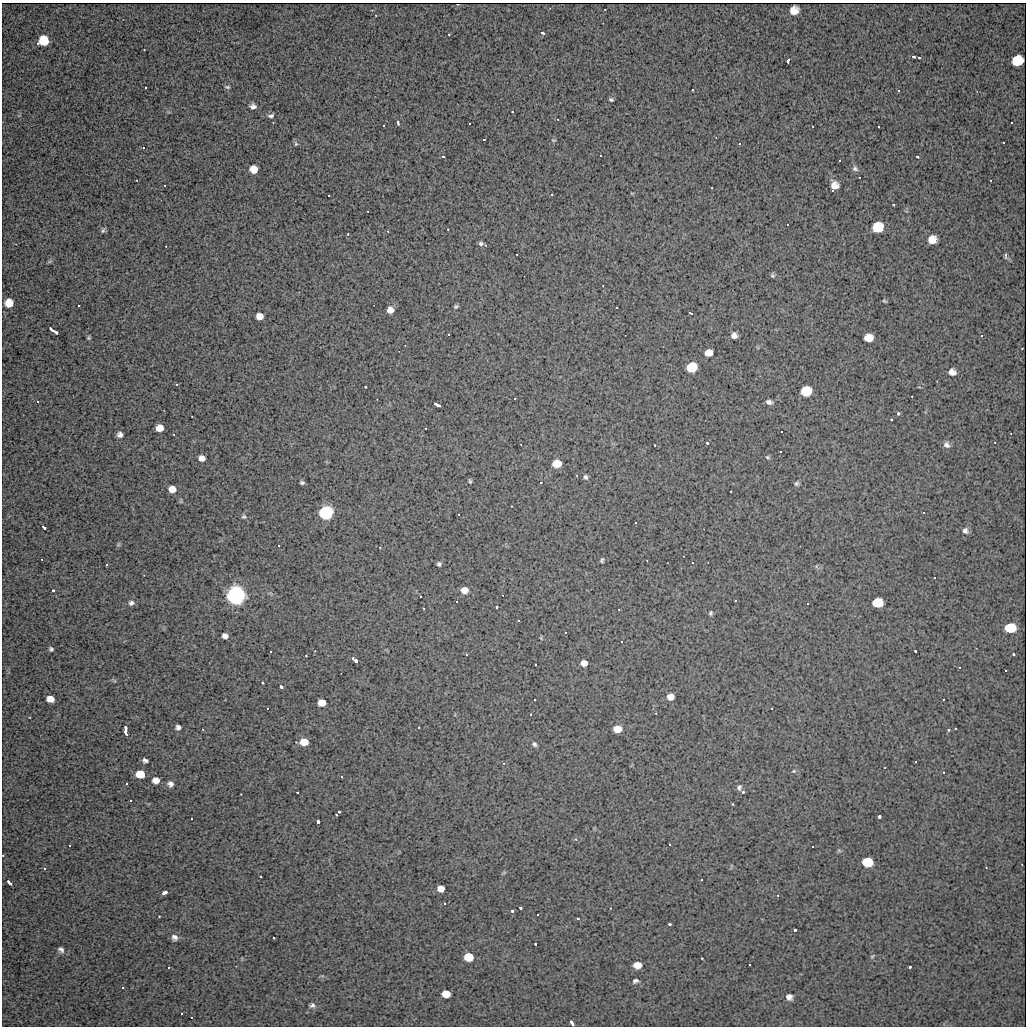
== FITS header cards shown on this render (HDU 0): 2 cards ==
NAXIS1  =                 1024
NAXIS2  =                 1024

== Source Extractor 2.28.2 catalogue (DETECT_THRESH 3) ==
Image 1024 x 1024 px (HDU 0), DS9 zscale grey, 1 PNG px = 1 image px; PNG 1028 x 1028 px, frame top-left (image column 1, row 1024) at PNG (2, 3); no overlay
Background 35.2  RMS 7.2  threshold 21.6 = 3 sigma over >= 5 px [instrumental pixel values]
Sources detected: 228; all 228 listed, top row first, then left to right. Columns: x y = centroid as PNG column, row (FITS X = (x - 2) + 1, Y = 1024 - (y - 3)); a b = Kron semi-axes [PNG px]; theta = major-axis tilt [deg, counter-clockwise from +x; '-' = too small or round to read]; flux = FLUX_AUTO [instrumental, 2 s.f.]
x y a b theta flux
605 9 2 2 - 3.9e+02
794 11 7 7 - 6.5e+03
376 15 2 2 - 4.3e+02
543 33 4 3 - 1.2e+03
449 34 2 2 - 4.4e+02
44 42 8 7 - 1.3e+04
38 43 3 2 - 1.3e+03
913 56 3 3 - 1.1e+03
919 57 3 3 - 6.2e+02
788 61 4 3 - 2.2e+03
1017 61 8 8 - 1.5e+04
146 87 3 2 - 7.5e+02
227 87 7 4 -1 7.9e+02
693 89 3 2 - 6.9e+02
899 90 3 3 - 9.0e+02
611 100 4 3 - 7.8e+02
253 106 7 5 -2 2.0e+03
271 116 8 5 12 1.2e+03
558 119 2 2 - 3.7e+02
1012 122 3 3 - 1.3e+03
398 123 4 3 - 1.2e+03
470 123 3 3 - 1.1e+03
384 125 3 2 - 7.4e+02
813 126 3 2 - 4.1e+02
879 126 3 2 - 7.1e+02
484 139 3 3 - 2.9e+04
553 140 5 3 - 4.7e+02
1004 142 2 2 - 3.7e+02
740 143 3 3 - 8.5e+02
296 144 6 4 -72 6.7e+02
144 147 3 2 - 7.2e+02
601 155 3 3 - 1.0e+03
443 156 3 3 - 6.0e+02
917 157 3 2 - 6.9e+02
840 160 3 3 - 1.7e+03
855 168 8 6 -43 1.4e+03
254 170 6 6 - 6.9e+03
137 180 3 2 - 3.9e+02
991 180 2 2 - 4.0e+02
165 185 3 2 - 4.7e+02
834 186 7 7 - 4.6e+03
833 190 3 3 - 1.7e+03
552 194 3 2 - 5.4e+02
329 195 3 2 - 7.1e+02
894 205 3 3 - 5.5e+02
368 211 2 2 - 2.7e+02
788 224 3 2 - 4.9e+02
877 228 8 7 - 3.1e+04
103 230 7 5 58 9.7e+02
388 231 3 2 - 4.2e+02
348 234 3 3 - 5.5e+02
932 240 7 7 - 6.3e+03
481 244 7 6 - 1.2e+03
517 254 3 2 - 6.2e+02
1006 255 4 3 - 2.4e+03
772 276 6 6 - 8.0e+02
884 301 5 3 - 5.6e+02
9 303 7 7 - 8.0e+03
79 305 3 3 - 2.5e+03
456 306 5 4 - 7.3e+02
617 307 2 2 - 3.9e+02
390 310 6 6 - 4.3e+03
691 313 4 3 - 1.9e+03
260 316 6 5 - 4.6e+03
53 330 6 3 -34 2.6e+03
56 332 3 3 - 1.1e+03
449 334 3 3 - 6.1e+02
734 335 6 5 - 2.4e+03
982 335 3 3 - 2.8e+03
89 338 4 3 - 5.7e+02
868 338 7 6 - 8.2e+03
1022 348 2 2 - 2.4e+02
708 353 6 6 - 5.4e+03
691 367 7 6 - 3.2e+04
952 372 7 6 - 3.2e+03
177 384 3 3 - 8.9e+02
366 387 2 2 - 3.9e+02
806 391 7 6 - 3.3e+04
912 396 2 2 - 2.9e+02
515 398 3 3 - 2.2e+03
38 401 3 3 - 1.6e+03
769 402 7 4 -12 1.6e+03
437 404 7 3 -30 2.2e+03
898 413 3 3 - 2.3e+03
192 416 2 2 - 2.3e+02
892 419 3 3 - 9.3e+02
160 428 6 6 - 6.0e+03
426 428 3 3 - 1.8e+03
782 431 3 3 - 2.1e+03
174 434 3 2 - 5.0e+02
120 435 5 5 - 1.8e+03
707 443 3 3 - 6.2e+02
655 445 3 2 - 3.2e+02
946 445 8 7 - 1.9e+03
781 451 3 2 - 5.7e+02
768 457 5 4 - 6.7e+02
202 458 6 5 - 3.2e+03
557 464 6 6 - 1.4e+04
586 477 5 4 - 9.9e+02
470 481 5 3 - 7.0e+02
541 482 3 3 - 2.1e+04
302 483 4 3 - 8.1e+02
796 483 7 5 43 9.8e+02
172 489 6 5 - 5.1e+03
731 491 3 3 - 1.5e+03
326 513 6 6 - 3.1e+05
459 514 2 2 - 4.3e+02
244 516 6 6 - 8.5e+02
636 522 3 3 - 1.1e+03
44 527 5 3 - 1.3e+03
965 531 8 7 - 1.7e+03
118 544 5 5 - 5.9e+02
279 545 3 3 - 9.7e+02
380 547 2 2 - 3.3e+02
42 559 2 2 - 3.0e+02
602 560 5 4 - 7.4e+02
693 562 3 3 - 1.8e+03
107 564 3 3 - 1.5e+03
439 564 5 5 - 1.0e+03
935 577 3 3 - 2.1e+03
53 590 3 3 - 1.4e+03
464 590 7 6 - 4.8e+03
236 595 7 6 - 1.4e+06
503 595 2 2 - 2.4e+02
421 596 3 3 - 9.5e+02
736 600 3 3 - 9.0e+02
457 601 3 2 - 6.4e+02
877 602 7 6 - 2.2e+04
131 603 8 6 22 1.4e+03
808 603 3 3 - 2.8e+03
497 607 3 3 - 1.1e+03
619 609 2 2 - 4.1e+02
710 613 6 5 - 8.4e+02
519 620 3 3 - 1.2e+03
1010 628 8 7 - 1.9e+04
566 632 3 3 - 9.0e+02
225 636 5 5 - 2.0e+03
622 641 3 2 - 7.2e+02
51 649 4 4 - 8.9e+02
271 651 3 2 - 7.2e+02
915 651 3 3 - 5.8e+02
467 654 3 3 - 1.8e+03
1014 654 3 3 - 7.3e+02
306 655 3 2 - 4.6e+02
355 660 6 3 -45 3.2e+03
584 663 6 5 - 3.7e+03
536 664 3 3 - 8.9e+02
960 667 3 2 - 5.4e+02
1006 670 3 2 - 6.7e+02
263 682 3 3 - 5.5e+02
281 686 3 3 - 4.5e+03
670 697 7 6 - 3.5e+03
50 699 6 6 - 5.0e+03
535 699 2 2 - 3.9e+02
944 699 3 3 - 2.9e+03
322 702 6 6 - 7.3e+03
268 708 2 2 - 4.5e+02
772 708 2 2 - 2.8e+02
531 714 2 2 - 4.2e+02
178 727 5 5 - 1.4e+03
419 727 3 3 - 1.5e+03
956 728 3 3 - 2.0e+03
617 729 7 6 - 8.2e+03
949 730 4 3 - 5.6e+02
126 731 9 3 -84 3.5e+03
304 742 6 6 - 8.2e+03
534 744 7 5 -55 1.2e+03
145 760 5 4 - 1.3e+03
916 761 3 2 - 5.0e+02
504 763 4 3 - 3.7e+02
885 767 3 2 - 5.8e+02
794 771 6 5 - 7.6e+02
944 772 2 2 - 3.8e+02
140 774 7 6 - 1.0e+04
342 776 3 3 - 8.0e+02
156 780 6 6 - 3.9e+03
127 783 3 3 - 9.5e+02
170 784 7 6 - 1.8e+03
739 787 8 6 77 1.4e+03
297 792 2 2 - 4.5e+02
743 792 4 4 - 6.7e+02
131 800 3 3 - 7.0e+03
733 804 3 2 - 4.1e+02
339 811 3 3 - 9.3e+02
336 814 3 2 - 4.1e+02
879 816 3 3 - 3.8e+03
192 818 3 2 - 7.0e+02
318 821 3 3 - 2.6e+03
670 844 3 3 - 1.2e+03
70 845 3 3 - 1.7e+03
813 846 3 3 - 2.1e+03
839 851 6 4 -19 5.9e+02
3 855 3 3 - 5.0e+02
867 862 8 7 - 2.0e+04
45 868 3 3 - 7.8e+02
261 876 3 2 - 5.1e+02
702 879 3 3 - 1.4e+03
9 883 6 3 -45 1.7e+03
441 888 6 5 - 4.8e+03
164 892 5 3 - 3.3e+03
778 895 3 2 - 3.3e+02
445 903 3 3 - 1.2e+03
521 908 3 3 - 7.0e+02
512 911 4 3 - 7.2e+02
538 914 3 3 - 8.0e+02
159 916 2 2 - 3.0e+02
578 918 3 3 - 2.0e+03
669 924 3 3 - 1.1e+03
795 930 3 3 - 9.6e+02
175 937 8 7 - 2.0e+03
274 937 3 3 - 4.0e+03
535 944 3 2 - 5.2e+02
61 950 8 6 -38 1.5e+03
872 956 7 4 45 5.8e+02
468 957 7 6 - 1.3e+04
702 958 3 2 - 3.9e+02
750 964 3 3 - 8.8e+02
637 965 7 6 - 5.0e+03
169 967 3 3 - 1.2e+03
910 967 3 3 - 1.2e+03
635 981 7 5 18 1.3e+03
123 987 3 3 - 9.8e+02
446 993 7 6 - 6.2e+03
789 997 7 6 - 2.4e+03
312 1005 8 6 17 1.4e+03
182 1013 3 3 - 2.4e+03
192 1017 3 3 - 1.3e+03
571 1022 5 3 - 1.6e+03
At the frame edge (FLAGS 8, measured only in part): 1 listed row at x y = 3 855